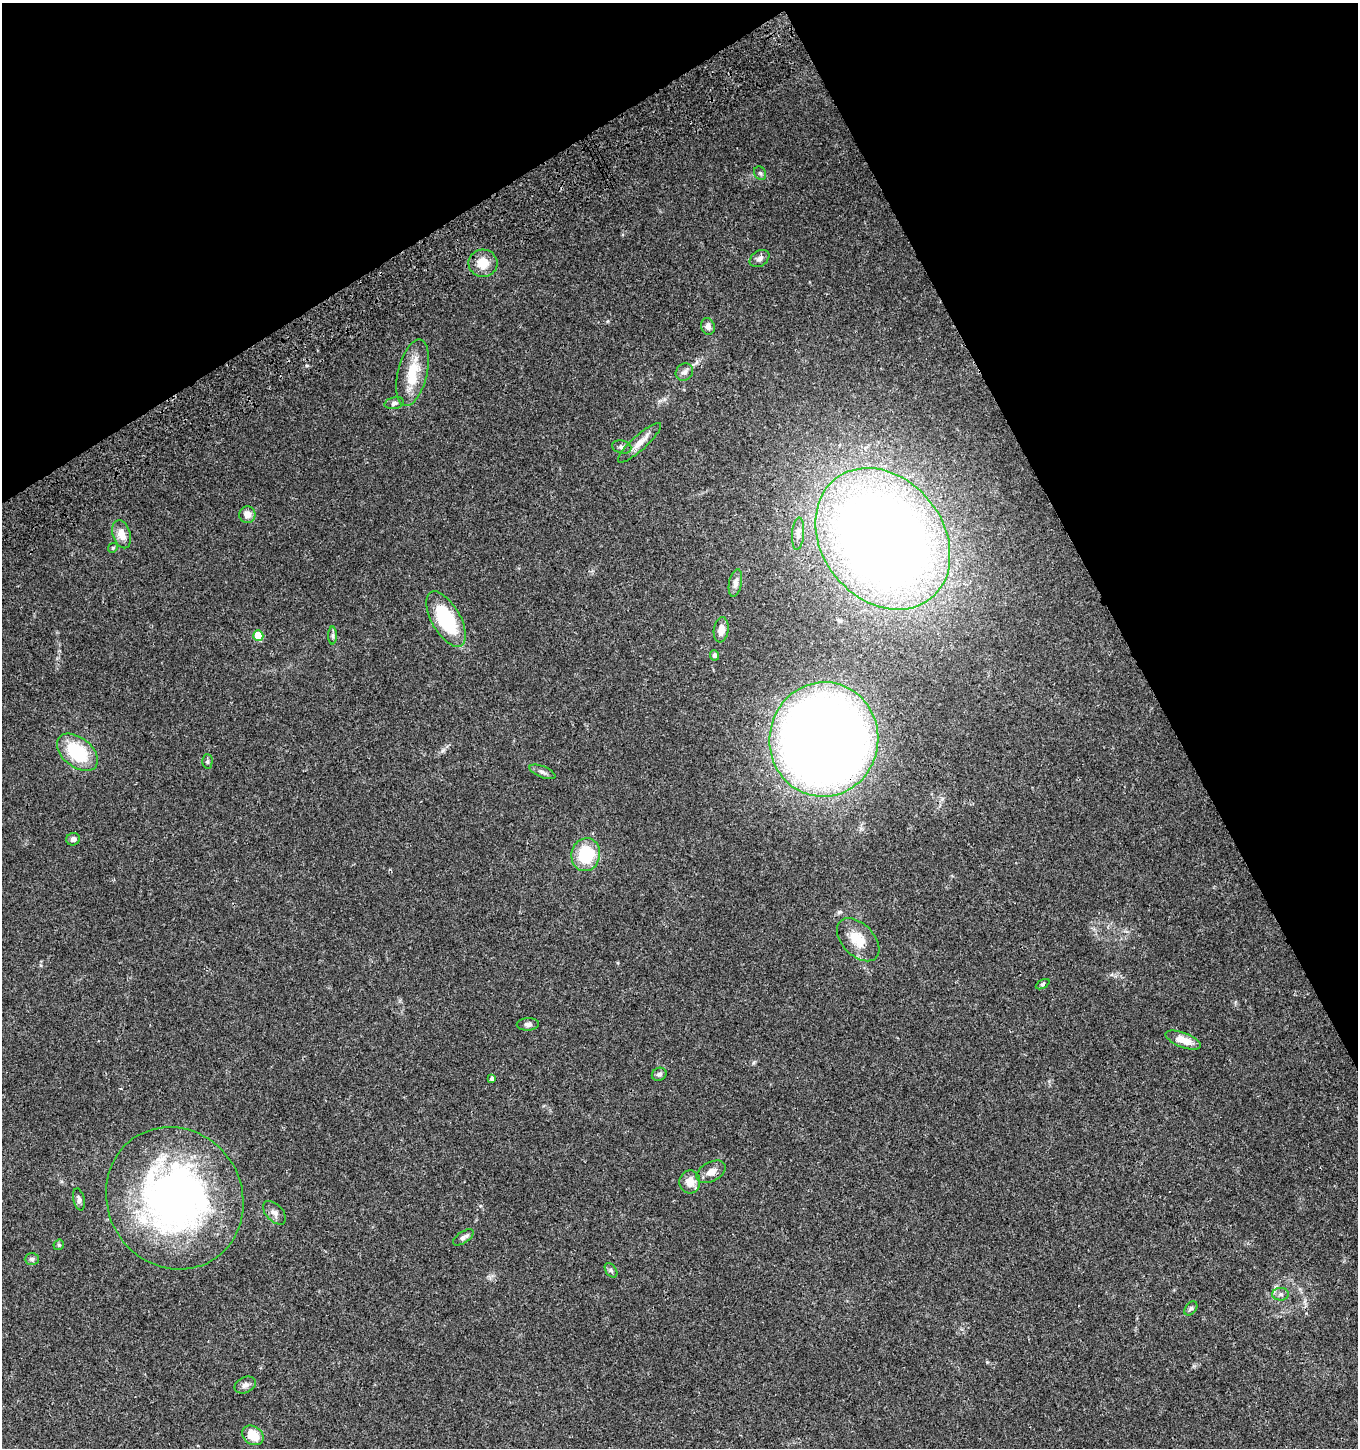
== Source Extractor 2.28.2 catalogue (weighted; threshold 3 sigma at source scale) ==
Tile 3 of 4 x 4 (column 3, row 1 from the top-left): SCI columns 2888-4243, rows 4451-5896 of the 5835 x 6003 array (HDU 1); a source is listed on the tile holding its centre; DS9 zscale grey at full resolution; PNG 1360 x 1450 px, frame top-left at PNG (2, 3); each listed source drawn as its Kron ellipse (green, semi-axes under 4 px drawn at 4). Shown black and unused: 26% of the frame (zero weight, under 3 of 4 exposures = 6% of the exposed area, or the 3 px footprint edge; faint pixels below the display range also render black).
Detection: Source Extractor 2.28.2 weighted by HDU 2 'WHT'; one run over the whole footprint, this tile lists its part. Background 0.0364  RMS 0.0035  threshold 0.0156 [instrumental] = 3 sigma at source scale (4.5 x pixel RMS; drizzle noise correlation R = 1.50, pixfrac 1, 0.0396/0.0396 arcsec/px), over >= 5 px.
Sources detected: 48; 3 inside a brighter listed object's ellipse — not listed separately; the other 45 listed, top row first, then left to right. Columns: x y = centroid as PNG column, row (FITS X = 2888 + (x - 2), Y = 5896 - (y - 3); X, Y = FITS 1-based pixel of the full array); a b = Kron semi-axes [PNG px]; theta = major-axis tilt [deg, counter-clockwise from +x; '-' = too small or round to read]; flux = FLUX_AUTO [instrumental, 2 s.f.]
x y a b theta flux
760 173 7 5 -62 0.72
760 259 10 7 34 1.5
483 263 14 13 - 5.6
708 326 8 7 - 1.6
684 372 9 8 - 1.6
413 373 34 14 76 11
394 403 10 6 12 0.89
639 443 28 7 42 3.4
622 447 10 6 -13 1.1
247 515 8 8 - 2.7
121 534 14 9 -72 3.9
798 534 16 6 85 1.8
883 539 77 60 -51 500
113 548 5 4 - 0.43
735 583 14 6 79 1.8
446 619 31 14 -60 25
721 630 12 7 82 2.8
333 635 9 4 -90 0.79
258 636 5 5 - 12
715 655 5 4 - 0.96
824 739 57 54 82 430
77 752 23 14 -39 19
207 761 7 5 89 0.67
542 772 14 5 -22 1.2
73 839 7 6 - 1.3
586 855 16 14 80 16
858 940 26 16 -46 7.6
1043 984 7 4 28 0.54
528 1024 11 6 3 1.2
1183 1040 19 7 -21 4.8
659 1074 7 6 - 1
492 1079 4 3 - 2.6
711 1172 16 9 28 3
690 1182 11 10 - 4.1
175 1198 73 67 -59 150
79 1199 11 5 -77 1.1
275 1213 14 8 -46 1.8
463 1237 12 5 33 1.3
59 1245 5 5 - 0.53
32 1259 7 6 - 0.8
611 1270 8 5 -55 0.75
1280 1294 8 6 1 1.1
1191 1308 8 5 51 0.76
245 1385 11 7 26 1.6
253 1435 11 9 -34 6.2
Overlapping masked pixels (flux is a lower limit): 2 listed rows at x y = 824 739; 492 1079